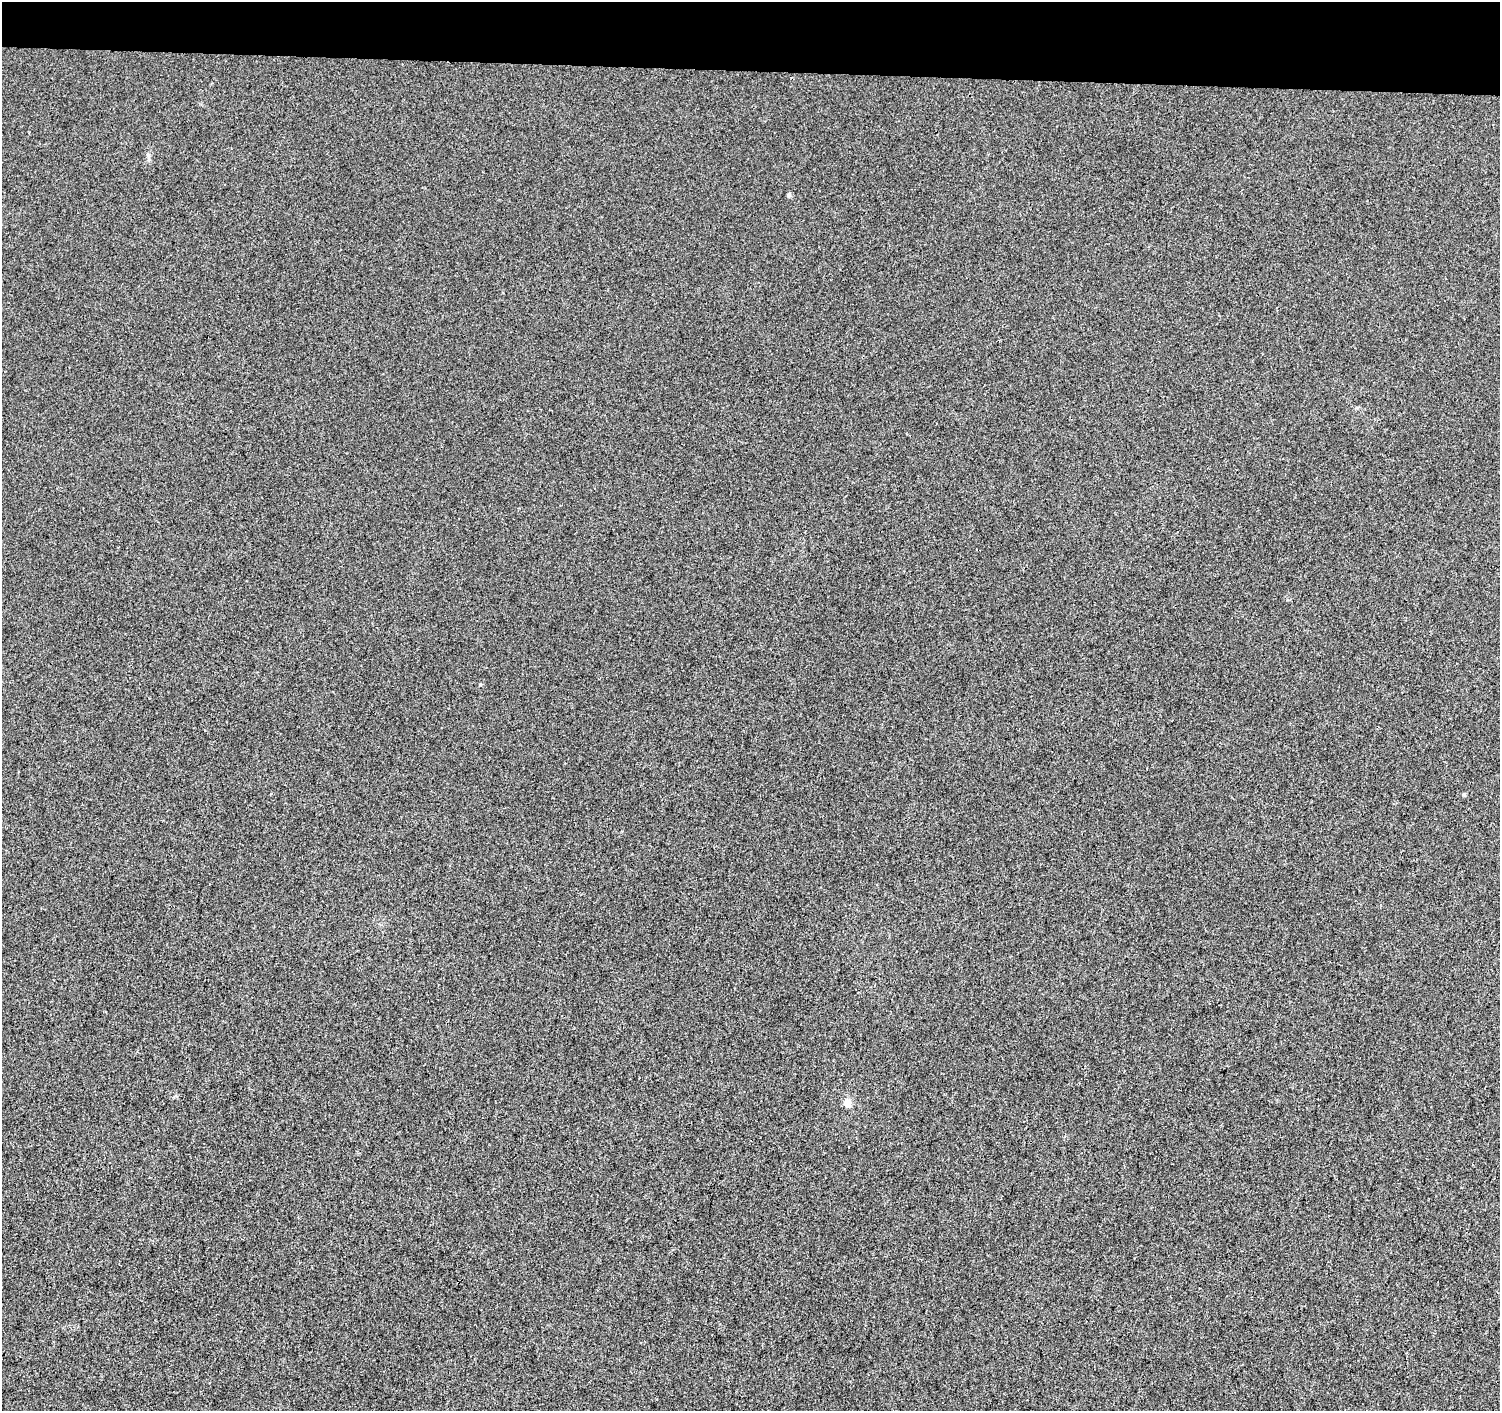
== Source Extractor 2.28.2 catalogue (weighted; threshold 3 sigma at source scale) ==
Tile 2 of 3 x 3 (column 2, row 1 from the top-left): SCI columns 1510-3007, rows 3105-4513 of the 4505 x 4741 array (HDU 1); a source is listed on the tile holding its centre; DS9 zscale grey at full resolution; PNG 1502 x 1413 px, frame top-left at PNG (2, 2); no overlay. Shown black and unused: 5% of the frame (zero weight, under 3 of 4 exposures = <1% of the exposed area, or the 3 px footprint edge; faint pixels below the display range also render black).
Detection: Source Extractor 2.28.2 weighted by HDU 2 'WHT'; one run over the whole footprint, this tile lists its part. Background -0.00111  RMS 0.0033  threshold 0.0148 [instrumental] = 3 sigma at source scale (4.5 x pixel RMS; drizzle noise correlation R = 1.50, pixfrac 1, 0.0396/0.0396 arcsec/px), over >= 5 px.
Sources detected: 4; all 4 listed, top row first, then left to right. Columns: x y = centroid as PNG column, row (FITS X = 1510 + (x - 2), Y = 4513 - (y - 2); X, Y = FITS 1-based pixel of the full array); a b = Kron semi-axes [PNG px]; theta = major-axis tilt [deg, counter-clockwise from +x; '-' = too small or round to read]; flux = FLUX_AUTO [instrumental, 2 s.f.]
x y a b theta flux
789 195 6 4 15 0.58
481 685 3 3 - 1
1464 794 5 3 - 0.34
848 1103 5 5 - 4.7